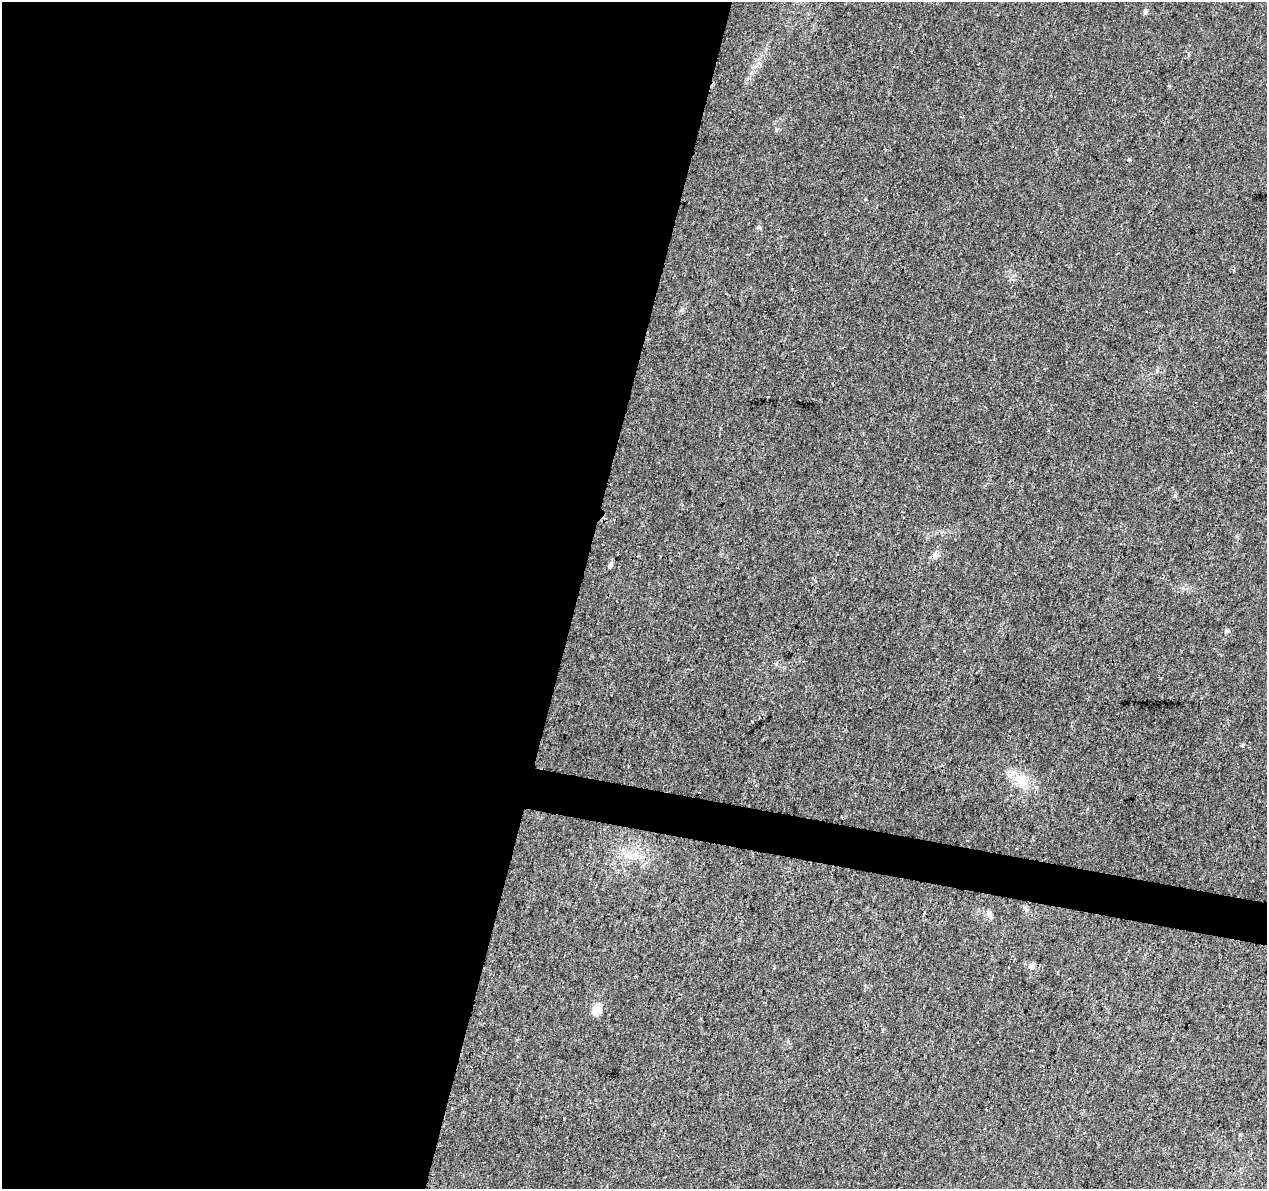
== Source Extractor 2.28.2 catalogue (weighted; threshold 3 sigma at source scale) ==
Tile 5 of 4 x 4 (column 1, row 2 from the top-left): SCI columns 2-1266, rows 2603-3789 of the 5076 x 5262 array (HDU 1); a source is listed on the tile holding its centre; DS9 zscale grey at full resolution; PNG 1269 x 1191 px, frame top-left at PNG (2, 2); no overlay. Shown black and unused: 48% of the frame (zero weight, under 3 of 4 exposures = <1% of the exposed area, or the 3 px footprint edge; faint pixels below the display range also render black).
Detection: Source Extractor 2.28.2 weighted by HDU 2 'WHT'; one run over the whole footprint, this tile lists its part. Background 0.0195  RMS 0.0029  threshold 0.0131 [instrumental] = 3 sigma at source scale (4.5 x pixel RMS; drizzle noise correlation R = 1.50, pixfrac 1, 0.0396/0.0396 arcsec/px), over >= 5 px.
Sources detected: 9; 1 inside a brighter listed object's ellipse — not listed separately; the other 8 listed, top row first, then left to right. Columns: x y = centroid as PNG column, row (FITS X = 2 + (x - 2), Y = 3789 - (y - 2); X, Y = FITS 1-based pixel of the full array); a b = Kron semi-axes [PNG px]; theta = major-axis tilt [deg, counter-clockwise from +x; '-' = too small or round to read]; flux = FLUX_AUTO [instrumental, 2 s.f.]
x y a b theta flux
1145 12 6 5 - 0.73
610 565 6 5 - 0.91
1227 630 6 5 - 0.56
1022 781 19 14 -42 6.2
627 856 15 8 -9 2.8
989 914 9 6 -61 0.9
1031 966 9 7 80 1.1
597 1009 12 8 59 3.7